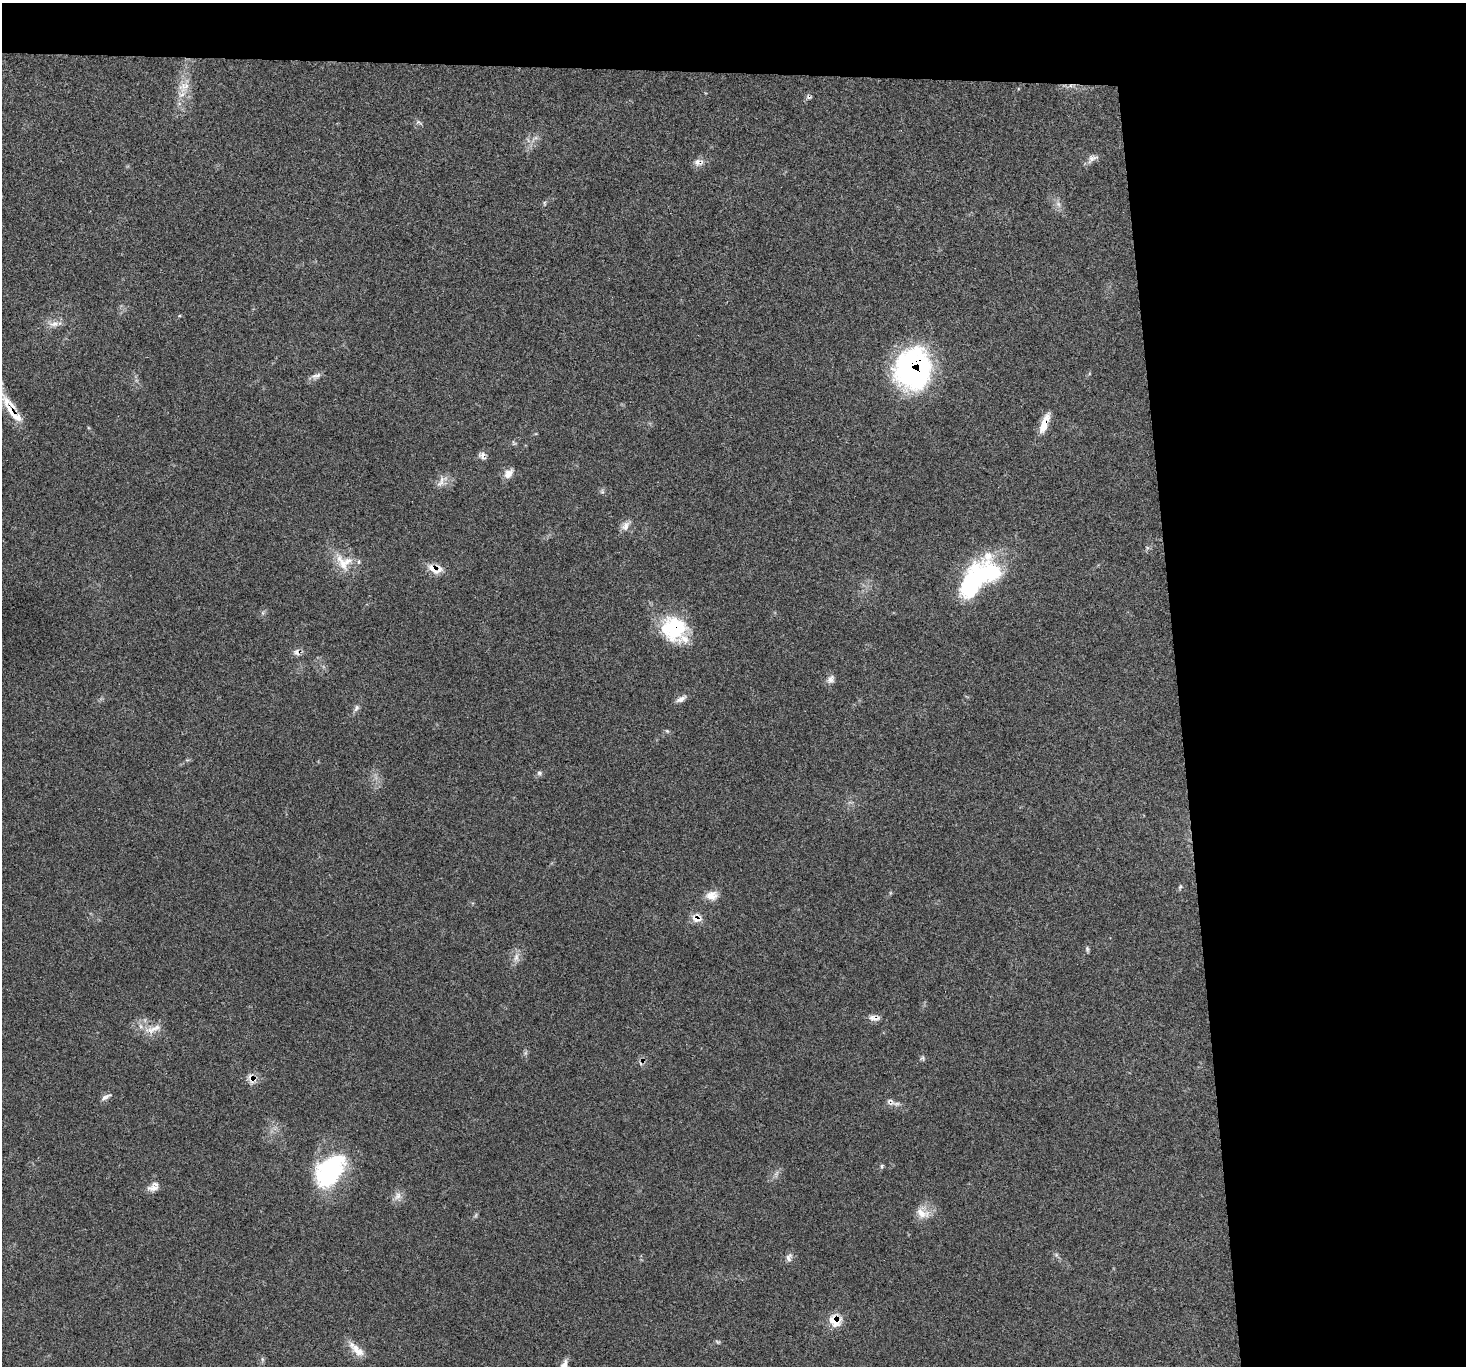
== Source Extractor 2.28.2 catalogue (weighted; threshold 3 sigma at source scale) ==
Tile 3 of 3 x 3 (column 3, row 1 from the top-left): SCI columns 2929-4392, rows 2857-4220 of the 4392 x 4373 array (HDU 1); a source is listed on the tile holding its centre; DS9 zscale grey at full resolution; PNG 1468 x 1368 px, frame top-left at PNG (2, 3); no overlay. Shown black and unused: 23% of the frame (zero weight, under 3 of 5 exposures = <1% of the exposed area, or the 3 px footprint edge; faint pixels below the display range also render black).
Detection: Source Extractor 2.28.2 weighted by HDU 2 'WHT'; one run over the whole footprint, this tile lists its part. Background 0.0464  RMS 0.004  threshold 0.018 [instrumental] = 3 sigma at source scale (4.5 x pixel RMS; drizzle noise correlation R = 1.50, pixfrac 1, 0.05/0.05 arcsec/px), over >= 5 px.
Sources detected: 58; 2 too faint to see at this stretch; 1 inside a brighter object's white glare — not listed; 3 inside a brighter listed object's ellipse — not listed separately; the other 52 listed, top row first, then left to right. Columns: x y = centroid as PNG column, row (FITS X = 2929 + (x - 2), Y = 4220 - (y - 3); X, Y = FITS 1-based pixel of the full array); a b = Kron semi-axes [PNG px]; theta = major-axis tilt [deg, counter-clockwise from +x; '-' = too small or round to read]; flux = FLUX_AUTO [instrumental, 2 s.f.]
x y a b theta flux
183 86 21 13 75 7
809 97 9 4 4 0.81
419 122 11 5 -25 1.1
1092 159 16 8 28 2.1
697 162 12 10 -76 2.5
1058 204 10 6 -69 1.8
179 316 5 3 - 0.37
54 324 17 9 1 3.3
913 369 36 32 86 100
316 376 15 7 15 2
12 411 58 10 -56 12
1044 423 26 8 70 6.8
514 443 8 5 -56 0.7
482 456 11 7 -61 1.7
508 473 14 9 48 3.2
442 481 21 9 54 3.5
602 492 6 5 - 0.73
625 526 15 9 49 3
359 562 7 4 82 0.69
343 564 37 11 -60 7.9
433 569 19 11 -39 4.7
987 574 38 33 0 39
263 613 7 4 -72 0.67
673 628 31 28 -41 27
296 652 9 9 - 2
831 679 12 9 68 2.1
681 699 15 7 27 2
356 708 9 6 63 1.4
667 731 7 4 -45 0.6
539 773 8 7 - 1
1180 887 8 5 74 0.77
712 895 16 12 6 4.3
697 918 14 12 -8 3.7
1087 949 8 4 -77 0.75
516 957 14 8 -83 2.7
874 1018 18 7 -9 2.4
153 1029 29 9 16 5.1
252 1079 15 11 -43 3.5
106 1097 15 5 26 1.6
890 1102 14 10 -32 2.4
882 1166 8 4 90 0.65
330 1171 42 26 52 43
776 1174 11 5 72 1.4
153 1188 15 8 7 2.8
397 1196 14 10 62 2.8
922 1213 20 16 -37 5.9
476 1215 7 4 71 0.68
1056 1255 6 5 - 0.72
789 1257 13 8 78 1.8
835 1320 16 15 - 7.2
357 1350 25 10 -44 5.5
262 1359 7 4 -72 0.68
Overlapping masked pixels (flux is a lower limit): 11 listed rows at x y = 697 162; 913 369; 12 411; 1044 423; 433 569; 673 628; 697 918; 874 1018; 252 1079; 890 1102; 835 1320